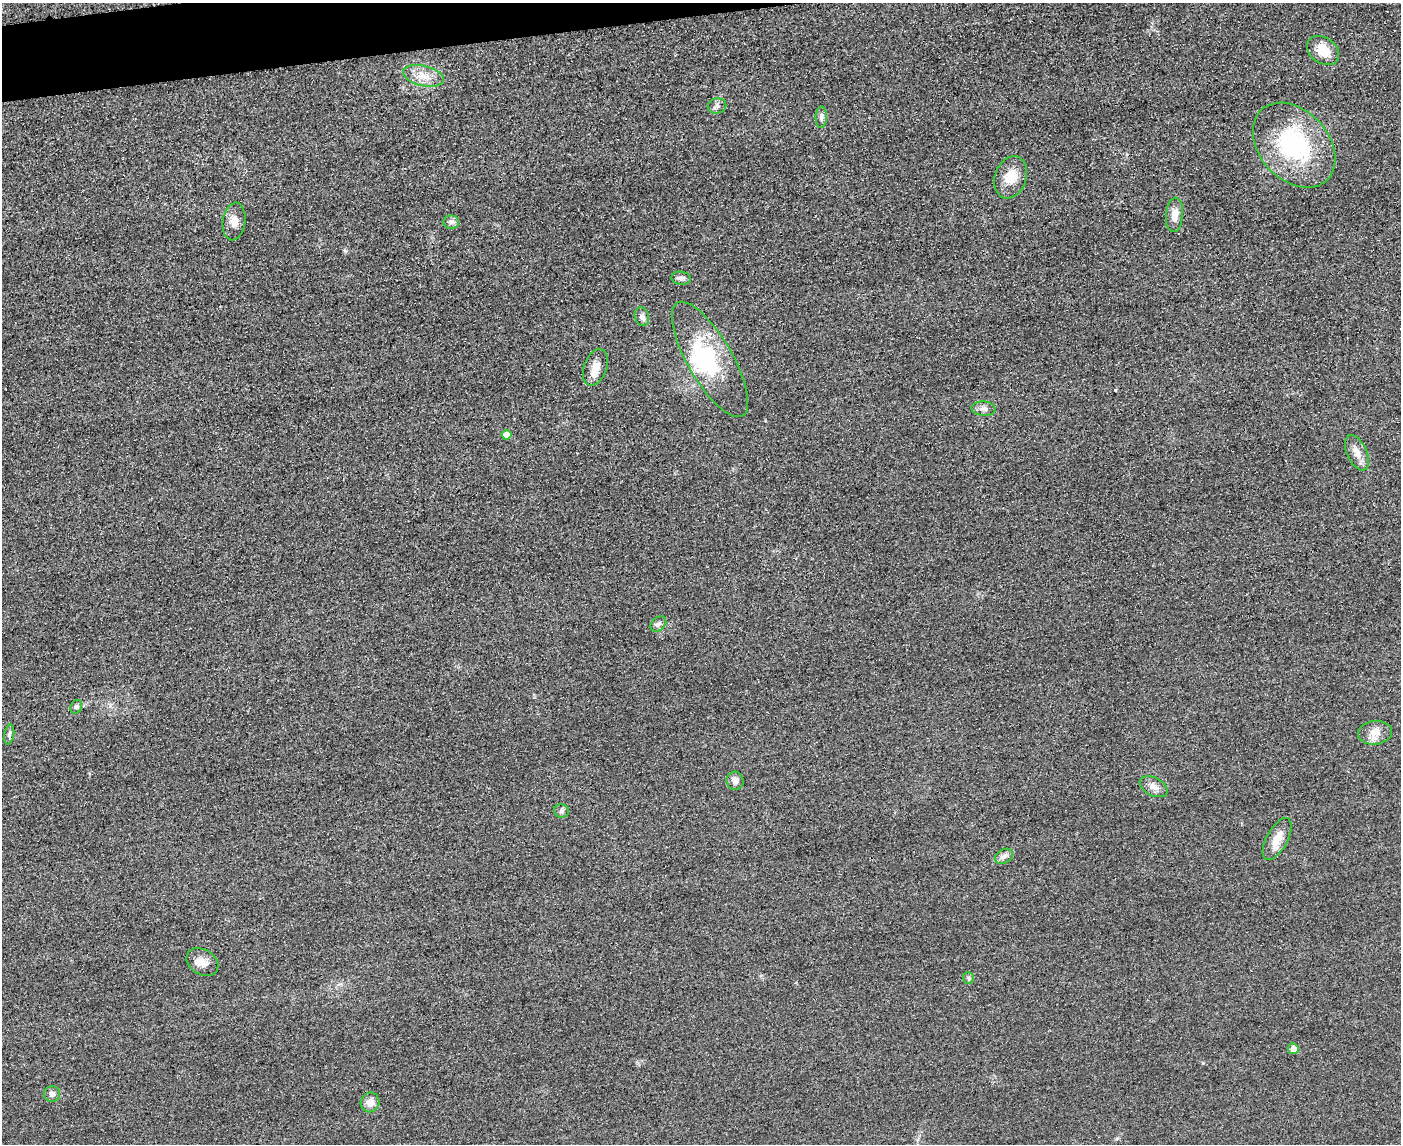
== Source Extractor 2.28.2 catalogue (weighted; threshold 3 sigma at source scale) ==
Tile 8 of 3 x 4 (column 2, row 3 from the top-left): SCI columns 1652-3050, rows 1166-2307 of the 4592 x 4615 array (HDU 1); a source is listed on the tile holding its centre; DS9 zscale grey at full resolution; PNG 1403 x 1146 px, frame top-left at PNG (2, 3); each listed source drawn as its Kron ellipse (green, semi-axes under 4 px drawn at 4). Shown black and unused: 2% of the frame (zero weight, under 3 of 4 exposures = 3% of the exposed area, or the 3 px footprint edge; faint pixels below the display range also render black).
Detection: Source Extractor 2.28.2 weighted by HDU 2 'WHT'; one run over the whole footprint, this tile lists its part. Background 0.0645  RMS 0.017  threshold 0.0772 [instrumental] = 3 sigma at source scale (4.5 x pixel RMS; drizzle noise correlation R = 1.50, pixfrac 1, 0.05/0.05 arcsec/px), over >= 5 px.
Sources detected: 31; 1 inside a brighter object's white glare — neither listed nor drawn; the other 30 listed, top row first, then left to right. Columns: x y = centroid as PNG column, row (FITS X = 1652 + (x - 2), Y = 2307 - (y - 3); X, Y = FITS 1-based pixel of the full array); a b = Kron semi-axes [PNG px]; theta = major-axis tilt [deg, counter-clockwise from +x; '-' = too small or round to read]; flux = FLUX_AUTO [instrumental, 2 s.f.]
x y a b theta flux
1323 51 17 13 -36 31
423 76 21 10 -14 23
717 106 9 7 12 5.9
821 117 11 5 88 5.5
1294 145 48 34 -48 200
1011 177 22 15 71 32
1175 215 17 8 85 15
234 221 19 11 82 15
451 222 8 6 0 5.6
681 278 10 6 -7 5.4
642 317 9 7 -71 7.1
710 359 65 22 -60 120
595 367 19 11 70 21
984 409 12 7 -4 8.3
507 435 5 4 - 17
1357 453 19 10 -65 16
658 624 9 6 39 6.2
76 707 7 5 62 3.9
1375 733 17 12 7 18
9 734 10 5 81 4.3
735 781 9 8 - 9.3
1154 787 15 9 -27 11
561 811 7 6 - 4.3
1277 839 23 10 61 23
1004 856 10 7 28 6.6
202 962 17 12 -33 16
968 978 6 5 - 3.1
1293 1049 5 5 - 12
52 1094 8 7 - 6.5
370 1102 10 9 - 14